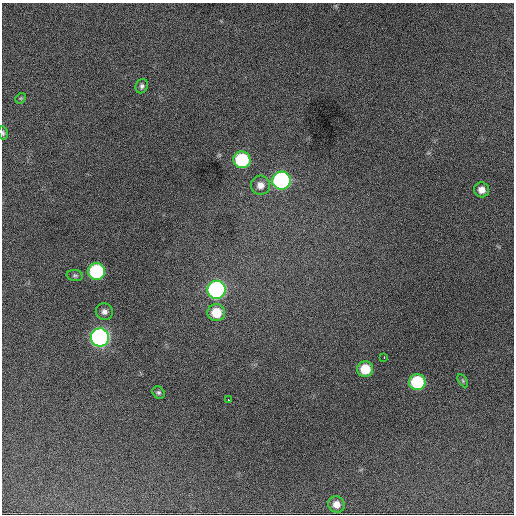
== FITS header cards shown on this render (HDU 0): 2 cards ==
NAXIS1  =                  512 / Axis length
NAXIS2  =                  512 / Axis length

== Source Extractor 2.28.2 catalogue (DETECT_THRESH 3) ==
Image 512 x 512 px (HDU 0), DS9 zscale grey, 1 PNG px = 1 image px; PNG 516 x 516 px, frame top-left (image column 1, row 512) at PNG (2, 3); each listed source drawn as its Kron ellipse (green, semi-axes under 4 px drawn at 4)
Background 1510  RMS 33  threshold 100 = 3 sigma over >= 5 px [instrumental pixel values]
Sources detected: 20; all 20 listed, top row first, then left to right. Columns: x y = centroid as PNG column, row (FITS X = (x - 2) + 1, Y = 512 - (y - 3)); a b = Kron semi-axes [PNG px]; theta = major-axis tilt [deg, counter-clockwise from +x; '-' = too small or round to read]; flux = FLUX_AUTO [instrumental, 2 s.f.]
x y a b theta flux
142 86 7 6 - 6400
21 98 6 4 43 3000
3 133 6 5 - 4300
242 160 8 8 - 180000
281 180 9 9 - 540000
260 185 9 9 - 17000
481 190 7 7 - 17000
97 271 8 8 - 250000
75 275 8 5 -7 4500
216 290 9 9 - 580000
104 312 9 8 - 10000
216 313 9 8 - 58000
100 337 9 9 - 930000
384 357 3 2 - 3000
365 369 8 8 - 54000
463 381 7 4 -59 3500
417 382 8 8 - 150000
159 392 7 5 -42 5000
228 400 3 2 - 3900
336 504 8 8 - 18000
At the frame edge (FLAGS 8, measured only in part): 1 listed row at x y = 3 133